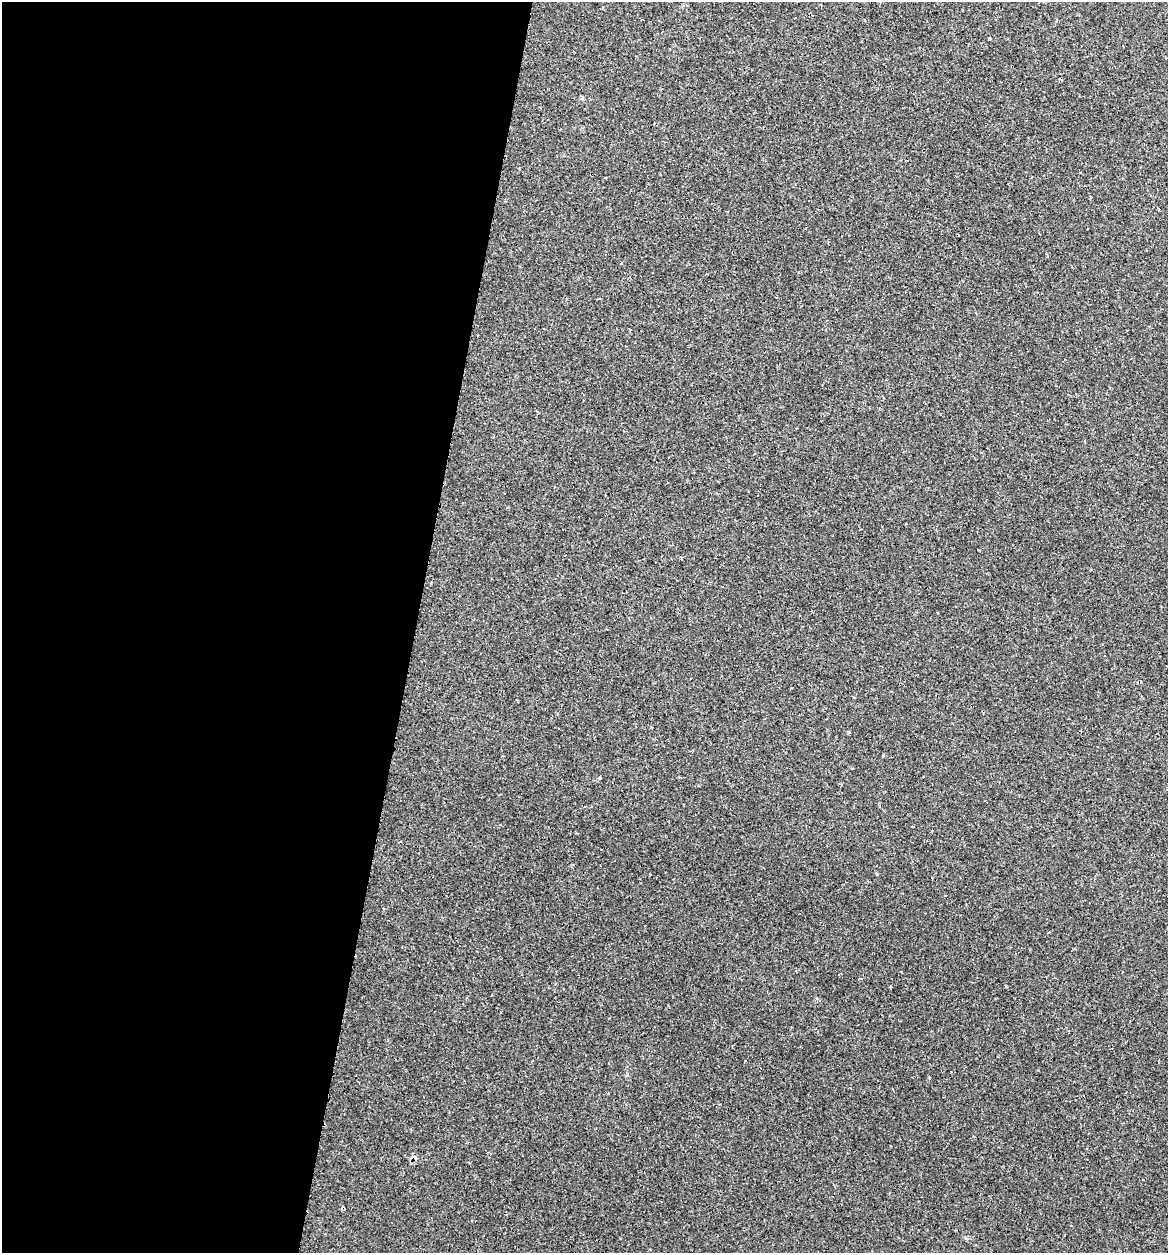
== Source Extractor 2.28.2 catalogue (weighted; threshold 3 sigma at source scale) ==
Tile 5 of 4 x 4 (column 1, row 2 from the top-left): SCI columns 124-1289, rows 2532-3782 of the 5031 x 5032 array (HDU 1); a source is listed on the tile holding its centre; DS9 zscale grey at full resolution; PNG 1170 x 1255 px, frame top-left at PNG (2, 2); no overlay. Shown black and unused: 36% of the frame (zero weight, under 2 of 3 exposures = <1% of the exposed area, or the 3 px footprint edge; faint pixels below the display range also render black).
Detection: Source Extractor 2.28.2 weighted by HDU 2 'WHT'; one run over the whole footprint, this tile lists its part. Background 0.0939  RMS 0.006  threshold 0.0269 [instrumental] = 3 sigma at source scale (4.5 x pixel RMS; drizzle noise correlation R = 1.50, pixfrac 1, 0.05/0.05 arcsec/px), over >= 5 px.
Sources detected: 6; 2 cosmic-ray / hot-pixel residue — not listed; the other 4 listed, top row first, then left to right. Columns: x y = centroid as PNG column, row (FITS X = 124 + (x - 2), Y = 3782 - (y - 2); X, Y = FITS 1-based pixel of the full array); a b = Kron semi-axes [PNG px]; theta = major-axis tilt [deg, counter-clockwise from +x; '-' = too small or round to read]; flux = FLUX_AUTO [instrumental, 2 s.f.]
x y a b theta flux
989 38 3 3 - 1
906 524 3 2 - 0.67
599 778 4 3 - 0.9
876 874 4 3 - 0.59